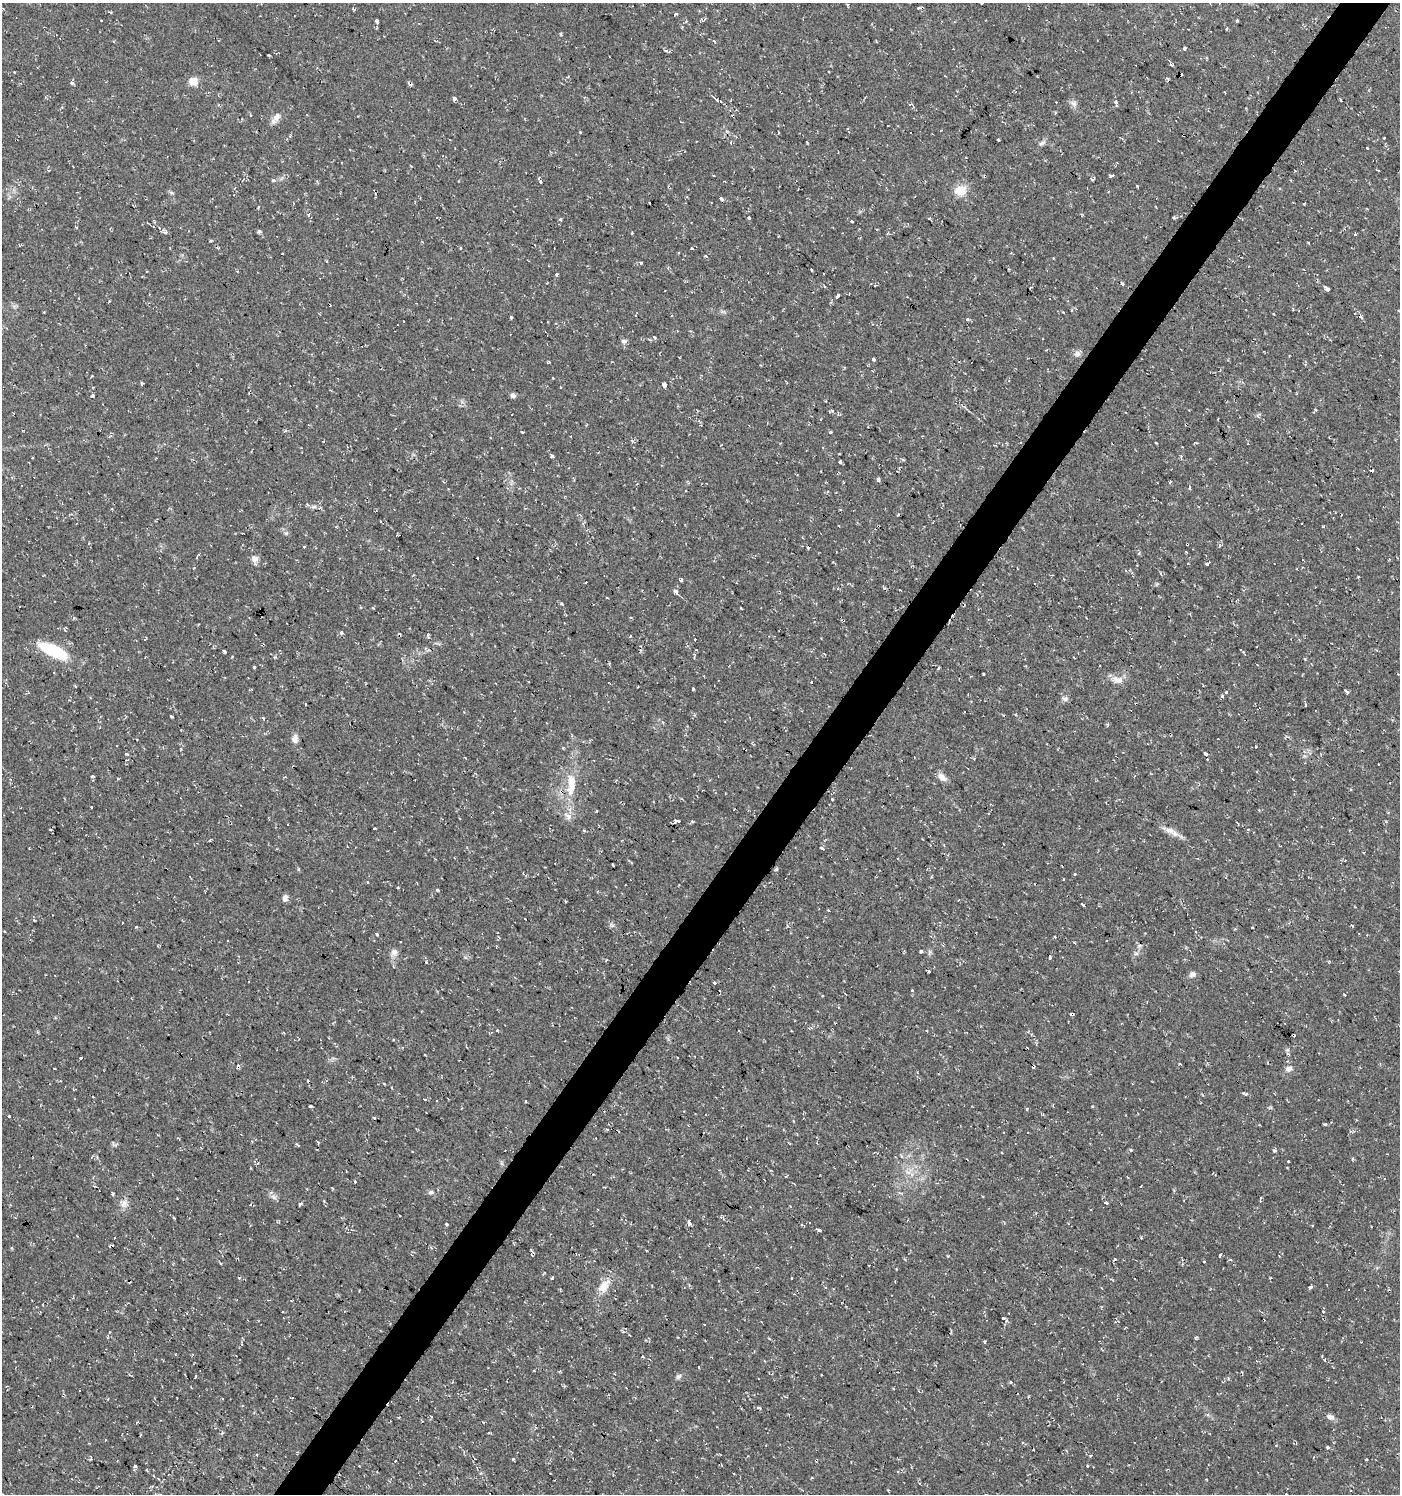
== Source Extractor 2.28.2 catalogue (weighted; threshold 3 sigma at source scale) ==
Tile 10 of 4 x 4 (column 2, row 3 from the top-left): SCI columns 1639-3036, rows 1493-2984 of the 6010 x 5973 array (HDU 1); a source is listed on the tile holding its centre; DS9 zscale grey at full resolution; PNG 1402 x 1496 px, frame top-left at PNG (2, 3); no overlay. Shown black and unused: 4% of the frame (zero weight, under 2 of 3 exposures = <1% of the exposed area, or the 3 px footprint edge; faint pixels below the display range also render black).
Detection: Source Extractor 2.28.2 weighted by HDU 2 'WHT'; one run over the whole footprint, this tile lists its part. Background 0.0375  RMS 0.004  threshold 0.018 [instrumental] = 3 sigma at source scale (4.5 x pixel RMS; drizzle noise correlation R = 1.50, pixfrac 1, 0.0396/0.0396 arcsec/px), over >= 5 px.
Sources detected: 290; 56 cosmic-ray / hot-pixel residue — not listed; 1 inside a brighter listed object's ellipse — not listed separately; the other 233 listed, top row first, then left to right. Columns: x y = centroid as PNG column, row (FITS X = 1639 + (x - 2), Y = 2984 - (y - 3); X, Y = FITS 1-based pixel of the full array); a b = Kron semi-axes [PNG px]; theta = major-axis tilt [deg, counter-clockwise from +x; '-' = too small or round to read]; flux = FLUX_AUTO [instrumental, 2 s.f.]
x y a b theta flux
848 5 4 3 - 0.37
109 12 7 2 -20 0.45
675 14 4 3 - 1.7
703 20 7 4 21 0.62
376 21 4 3 - 1.4
1237 21 3 3 - 1.6
714 41 3 3 - 0.62
1185 48 3 3 - 2.3
666 51 4 3 - 0.92
1171 64 4 3 - 0.87
14 72 2 2 - 0.35
828 72 3 2 - 0.46
193 81 11 10 - 3.3
72 83 5 4 - 0.87
454 99 4 3 - 2.8
717 100 5 3 - 0.71
1341 100 3 3 - 1.1
1116 102 3 3 - 1.6
1074 103 10 6 -49 1.5
276 117 12 8 62 2.5
726 131 5 5 - 0.62
1384 138 3 3 - 1.3
998 140 3 3 - 2.1
1042 143 9 5 33 1.2
1367 148 3 3 - 1.1
1378 170 4 3 - 0.81
1112 175 5 3 - 1.3
273 180 3 3 - 1.9
540 181 5 3 - 1.3
1137 186 3 3 - 0.3
960 190 12 10 3 7
171 192 6 4 -20 0.59
721 199 4 3 - 2.2
650 203 3 2 - 0.83
1304 203 3 2 - 0.47
308 215 5 4 - 0.53
437 217 3 2 - 0.55
749 217 3 3 - 0.87
929 218 4 3 - 0.4
1173 218 4 3 - 0.45
852 221 4 3 - 1.3
165 232 5 4 - 1.2
260 232 6 4 19 0.55
888 234 5 3 - 0.4
1308 242 3 2 - 0.66
460 248 3 2 - 0.58
692 248 3 3 - 1.8
706 256 4 3 - 0.48
641 263 4 3 - 1.2
811 269 3 3 - 0.74
556 274 4 3 - 0.47
1122 283 3 3 - 4.9
824 286 4 3 - 0.3
1328 289 4 3 - 4.9
838 295 4 3 - 1.9
511 317 3 3 - 1.1
1361 317 5 3 - 0.49
967 319 3 3 - 1.6
654 337 3 3 - 1.3
624 341 8 6 7 1
85 345 2 2 - 0.27
1046 350 3 2 - 0.34
1077 354 10 7 39 1.6
874 359 3 3 - 12
548 362 3 3 - 0.49
553 378 3 2 - 0.32
664 384 3 3 - 24
560 387 3 2 - 0.28
513 395 5 5 - 1.1
92 396 3 3 - 1.1
1316 410 4 3 - 0.61
1186 424 3 3 - 0.7
522 432 3 3 - 1.7
831 432 3 3 - 1.6
1006 443 3 3 - 0.31
1156 443 3 2 - 0.39
552 456 3 3 - 2
1181 456 4 4 - 0.45
840 462 3 3 - 5
878 479 4 3 - 1.2
1170 482 3 3 - 0.74
1189 487 4 3 - 3.8
307 505 5 3 - 0.57
314 507 7 4 1 0.85
286 533 6 5 - 0.71
1187 544 3 3 - 1.4
1220 545 3 3 - 1.5
304 547 3 3 - 1.5
808 548 3 3 - 0.57
1139 553 5 4 - 0.57
478 558 3 3 - 1.2
255 559 13 9 -81 2.1
1188 563 3 2 - 0.73
1207 564 3 3 - 4.2
1358 577 3 2 - 0.42
681 580 3 3 - 3.3
586 582 2 2 - 0.34
884 588 4 3 - 0.67
675 591 7 4 -48 1.2
561 604 4 4 - 0.62
341 632 3 3 - 4.4
428 635 4 4 - 0.6
630 636 3 3 - 1.3
695 640 3 3 - 1.5
53 651 34 11 -26 19
224 651 4 3 - 13
1243 651 5 2 - 1.4
274 657 5 3 - 0.39
1305 659 3 3 - 0.47
254 667 3 3 - 1.6
939 668 3 3 - 1.4
984 674 3 2 - 0.49
1117 680 15 10 4 3.2
811 682 3 3 - 4.8
693 689 3 3 - 3.2
1346 691 5 3 - 2.3
1226 692 3 3 - 1.8
1222 696 3 3 - 1.2
1065 699 9 5 61 1
1306 705 3 3 - 1.4
171 716 3 3 - 0.65
263 718 3 3 - 0.8
1107 724 5 4 - 0.5
295 739 10 8 -90 1.8
1256 746 3 3 - 0.69
1205 754 3 3 - 6
1378 764 2 2 - 0.34
92 776 4 4 - 0.56
942 777 12 7 -37 2.4
571 786 27 11 80 8.6
832 799 3 3 - 0.58
597 811 3 3 - 1.1
568 816 12 5 -51 1.6
678 821 4 3 - 7.1
374 828 3 2 - 0.63
584 830 4 4 - 0.57
1170 830 14 8 -12 2.7
29 848 3 2 - 0.41
822 848 4 3 - 2.7
613 865 3 2 - 0.38
776 869 3 3 - 0.63
1075 874 3 3 - 0.52
1035 884 3 2 - 0.25
398 887 3 3 - 1.8
437 890 4 3 - 0.57
285 898 8 7 - 1.4
1083 904 5 3 - 1.9
829 910 3 3 - 1.1
525 919 3 2 - 0.28
612 925 7 4 -34 0.84
1352 925 4 2 - 0.34
1234 929 4 3 - 0.34
1195 932 3 2 - 0.57
376 934 4 3 - 1.6
1055 937 3 3 - 0.81
1074 943 3 3 - 1
1140 945 6 3 19 0.47
921 951 3 3 - 4.2
394 952 10 9 - 1.8
1136 954 6 4 1 0.76
1050 957 4 3 - 2.9
606 960 4 2 - 0.38
929 971 3 3 - 1.7
1192 974 8 7 - 1.4
715 983 3 3 - 1.4
912 991 3 3 - 2.6
1072 1014 3 3 - 2
809 1028 7 3 5 0.5
497 1030 3 3 - 0.51
739 1031 3 2 - 0.44
394 1039 3 3 - 0.71
81 1058 3 3 - 1.7
1180 1064 3 2 - 0.48
238 1067 4 3 - 3.4
1289 1069 9 7 25 1.7
74 1090 4 2 - 0.33
425 1099 3 2 - 1.4
525 1101 3 3 - 0.93
310 1106 3 2 - 0.53
1092 1106 3 3 - 0.36
1027 1109 3 3 - 1.4
9 1116 3 3 - 1.1
1325 1124 5 3 - 0.45
607 1130 4 3 - 0.48
789 1143 4 2 - 0.33
297 1144 5 3 - 0.5
1274 1151 6 4 5 0.58
1289 1161 3 3 - 1.2
355 1181 3 3 - 2
1141 1186 3 3 - 1.1
431 1192 8 5 10 1
113 1193 4 3 - 0.65
273 1197 10 6 -45 1.4
177 1198 2 2 - 0.28
1106 1203 4 3 - 7.8
124 1204 11 9 64 2.2
250 1204 3 3 - 1.5
300 1204 5 2 - 0.67
174 1218 3 2 - 0.49
689 1223 4 3 - 2.2
447 1224 3 3 - 1.7
802 1225 3 3 - 0.44
819 1230 4 3 - 1.4
111 1246 5 3 - 1.3
11 1248 4 3 - 0.46
533 1253 7 3 -54 0.58
531 1255 4 3 - 0.32
1220 1255 3 3 - 1.5
1115 1259 3 3 - 0.7
239 1278 4 3 - 0.78
552 1278 3 3 - 1.7
604 1286 21 11 52 5.5
1311 1287 5 3 - 2.2
43 1304 4 2 - 0.26
1323 1311 3 3 - 1.5
1003 1318 3 2 - 1
1006 1320 5 3 - 0.51
1116 1322 5 3 - 0.72
985 1342 3 3 - 1.6
1102 1349 5 2 - 0.33
614 1374 3 3 - 0.41
196 1376 3 2 - 1.1
678 1376 8 6 50 0.92
1011 1382 4 3 - 0.93
758 1408 6 3 -1 0.55
1330 1417 11 7 -15 1.4
222 1433 6 3 45 0.5
1328 1447 4 4 - 0.62
1091 1455 3 3 - 5.6
395 1461 3 2 - 0.84
1087 1465 3 3 - 2.5
135 1466 3 3 - 1.6
1286 1494 3 3 - 0.79
Overlapping masked pixels (flux is a lower limit): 5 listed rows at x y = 1186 424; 1187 544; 1072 1014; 238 1067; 111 1246
Isophote crosses this tile's border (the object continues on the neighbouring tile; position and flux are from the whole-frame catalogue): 1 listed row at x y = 1286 1494
Unlisted compact peaks at least as high as the median listed source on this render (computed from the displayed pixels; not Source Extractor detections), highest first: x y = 513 1459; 560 219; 1246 1094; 268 55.